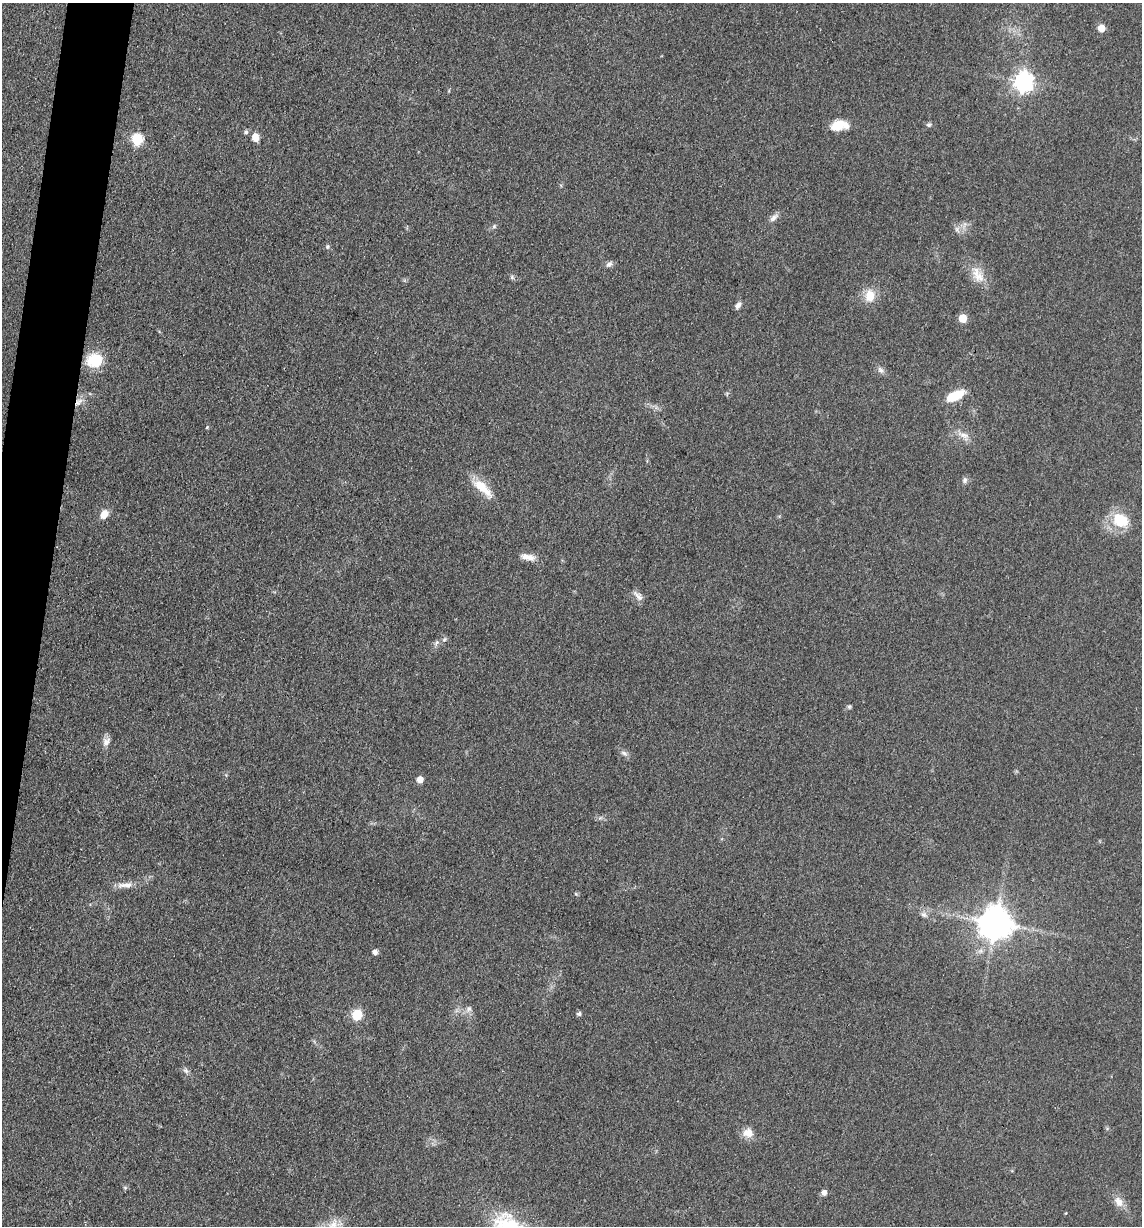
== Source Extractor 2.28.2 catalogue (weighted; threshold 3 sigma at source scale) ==
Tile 7 of 4 x 4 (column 3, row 2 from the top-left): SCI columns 2526-3665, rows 2456-3679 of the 4932 x 4909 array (HDU 1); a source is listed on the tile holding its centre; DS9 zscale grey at full resolution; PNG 1144 x 1228 px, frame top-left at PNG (2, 3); no overlay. Shown black and unused: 3% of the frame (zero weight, under 3 of 4 exposures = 1% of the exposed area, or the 3 px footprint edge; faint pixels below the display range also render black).
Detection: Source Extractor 2.28.2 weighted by HDU 2 'WHT'; one run over the whole footprint, this tile lists its part. Background 0.103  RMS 0.0072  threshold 0.0324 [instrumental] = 3 sigma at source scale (4.5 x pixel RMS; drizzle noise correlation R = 1.50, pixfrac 1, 0.05/0.05 arcsec/px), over >= 5 px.
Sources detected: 47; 1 inside a brighter object's white glare — not listed; the other 46 listed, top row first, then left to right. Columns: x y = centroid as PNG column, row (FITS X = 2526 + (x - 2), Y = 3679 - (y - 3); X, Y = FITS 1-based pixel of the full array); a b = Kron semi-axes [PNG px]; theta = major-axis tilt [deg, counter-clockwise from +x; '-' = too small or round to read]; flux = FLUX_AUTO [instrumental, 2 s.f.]
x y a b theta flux
1101 28 5 5 - 13
1023 82 8 7 - 360
839 125 18 9 9 14
929 125 7 5 1 1.5
246 132 6 5 - 1.5
255 137 8 6 -85 8.2
137 139 6 6 - 66
774 218 15 6 40 3.6
494 226 6 5 - 1.4
957 229 9 6 -75 2.8
327 247 6 5 - 1.2
609 264 11 6 40 2.4
977 275 26 13 -60 13
512 277 7 4 -90 1.2
870 296 14 12 88 12
738 305 9 6 40 2.9
963 318 5 5 - 20
94 360 15 13 7 27
880 370 9 7 -43 2.7
955 396 18 8 26 21
78 402 14 7 46 5.5
207 427 5 3 - 0.79
964 436 15 10 -34 6.2
965 480 9 7 80 2.2
483 488 32 11 -43 16
104 514 10 8 52 7.3
1122 521 23 15 16 21
528 557 20 8 -10 6.5
638 596 18 6 -45 3.9
436 643 10 5 62 2.3
849 707 6 5 - 1.2
106 741 12 10 57 4.4
624 753 11 6 -32 2.6
420 780 5 5 - 8
125 885 24 7 3 6.8
923 915 7 7 - 2.5
996 923 10 9 - 1600
375 952 5 5 - 3.6
469 1009 8 6 88 2.4
579 1014 5 5 - 1.9
357 1015 6 6 - 46
186 1070 9 6 -49 2.2
748 1133 13 11 -17 7.9
824 1193 5 5 - 3.9
1119 1202 14 9 -57 6.9
333 1224 18 11 63 9.6
Overlapping masked pixels (flux is a lower limit): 1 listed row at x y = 78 402
Isophote crosses this tile's border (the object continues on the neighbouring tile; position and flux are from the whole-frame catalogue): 1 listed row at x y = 333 1224